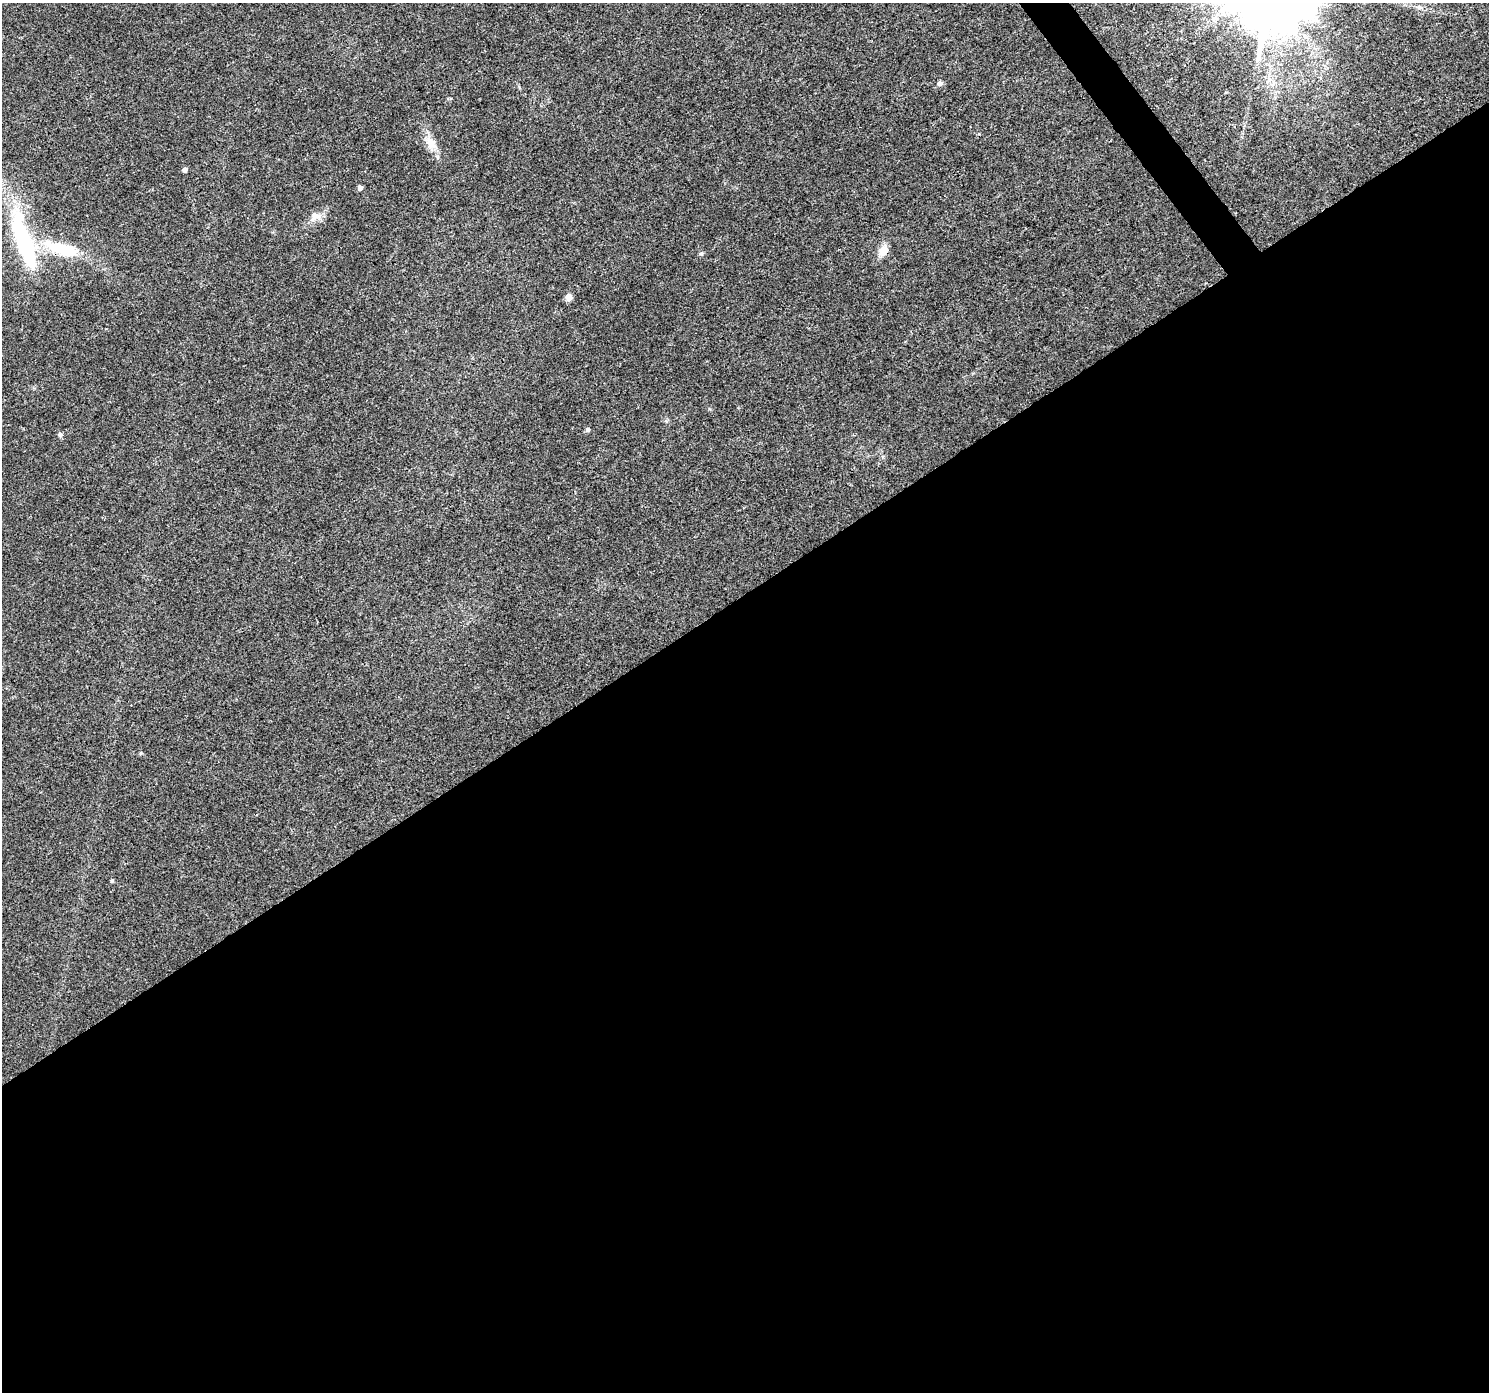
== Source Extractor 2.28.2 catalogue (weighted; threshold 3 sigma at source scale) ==
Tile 15 of 4 x 4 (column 3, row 4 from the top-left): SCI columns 2977-4463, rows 192-1581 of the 5949 x 5879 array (HDU 1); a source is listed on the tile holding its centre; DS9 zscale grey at full resolution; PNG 1491 x 1394 px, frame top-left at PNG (2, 3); no overlay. Shown black and unused: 58% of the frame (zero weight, under 3 of 4 exposures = <1% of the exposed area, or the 3 px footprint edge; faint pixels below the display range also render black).
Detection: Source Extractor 2.28.2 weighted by HDU 2 'WHT'; one run over the whole footprint, this tile lists its part. Background 0.0257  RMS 0.003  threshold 0.0135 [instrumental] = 3 sigma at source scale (4.5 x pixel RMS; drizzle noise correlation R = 1.50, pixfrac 1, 0.0396/0.0396 arcsec/px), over >= 5 px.
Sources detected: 13; all 13 listed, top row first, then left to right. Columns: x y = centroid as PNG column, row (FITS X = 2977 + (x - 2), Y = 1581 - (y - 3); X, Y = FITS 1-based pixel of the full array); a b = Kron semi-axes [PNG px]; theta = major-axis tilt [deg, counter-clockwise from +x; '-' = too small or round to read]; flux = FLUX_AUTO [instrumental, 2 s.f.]
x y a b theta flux
940 83 5 5 - 1.1
431 143 18 12 -53 3.6
185 170 5 4 - 0.96
360 188 5 4 - 1.4
315 216 18 12 32 2.8
24 242 71 17 -71 36
64 250 37 13 -16 15
883 251 16 10 67 2.7
701 253 6 5 - 0.55
569 297 5 5 - 4
587 430 5 5 - 0.73
60 435 6 5 - 0.76
112 881 4 4 - 0.44
Overlapping masked pixels (flux is a lower limit): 1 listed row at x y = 64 250